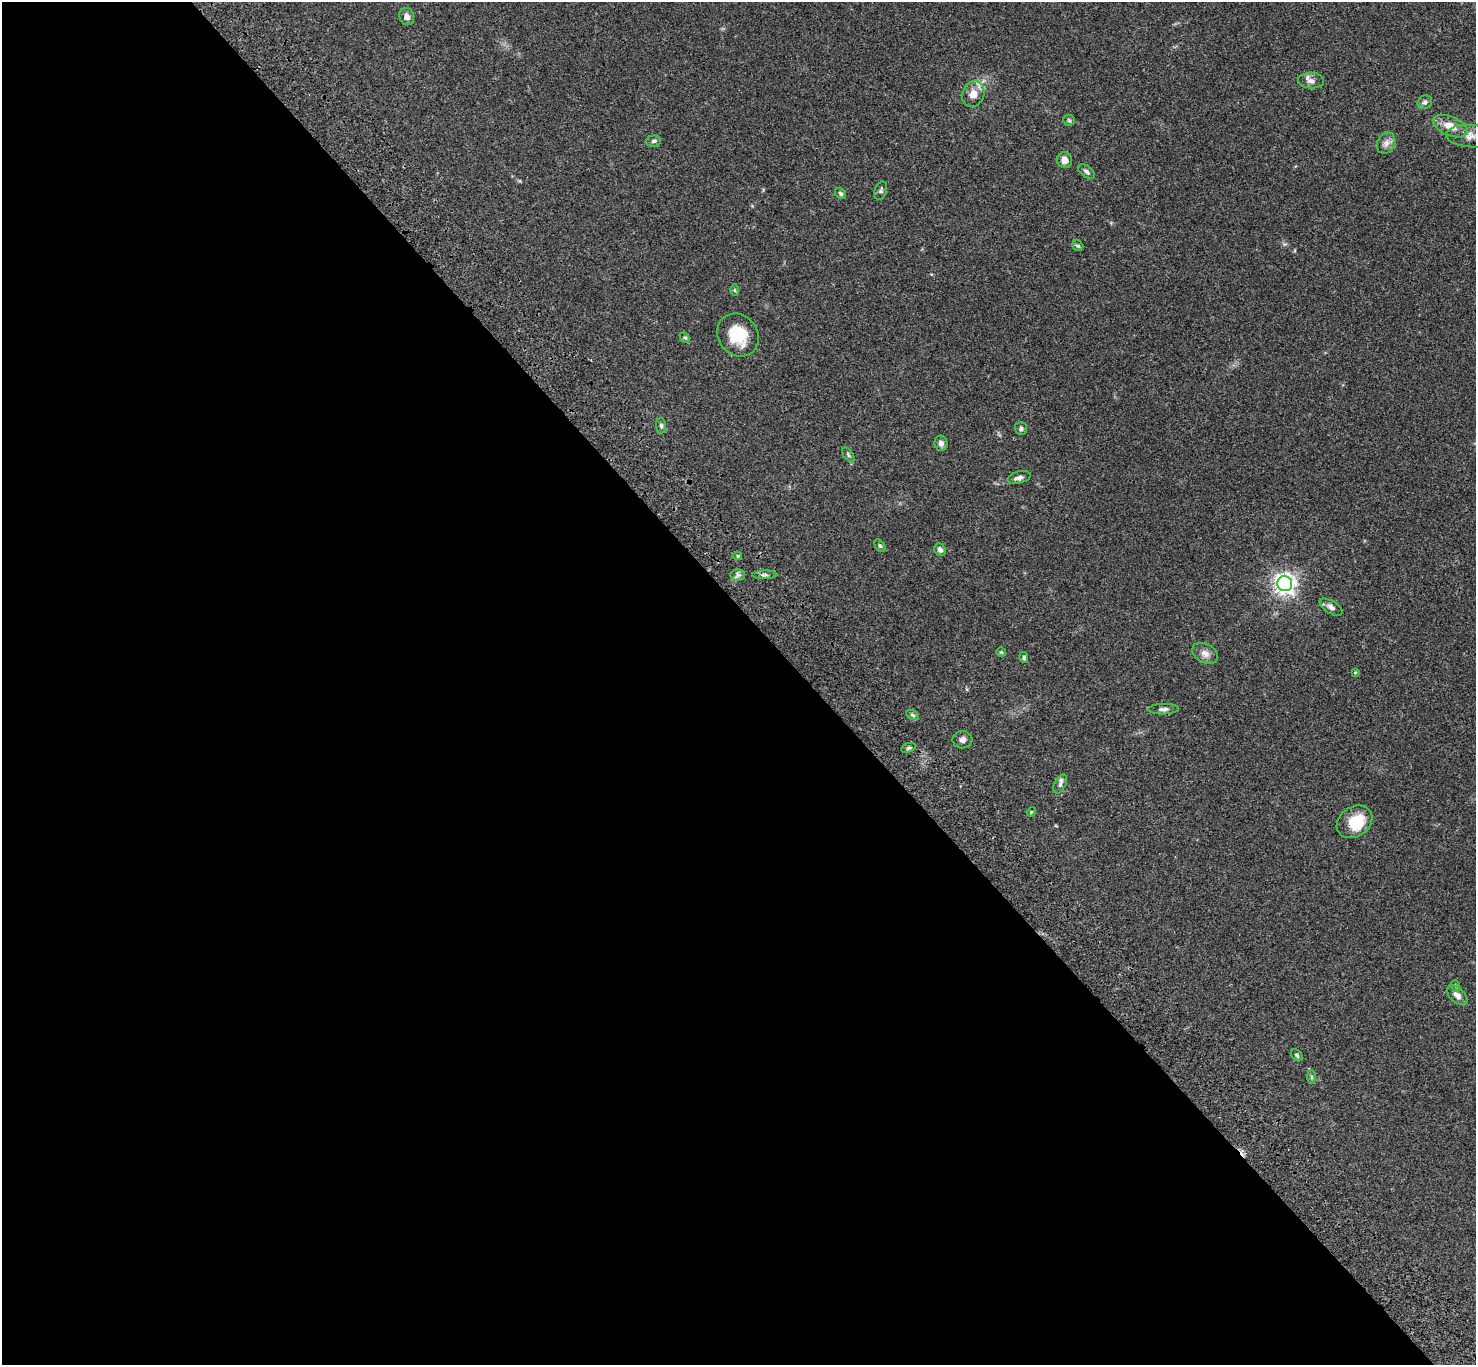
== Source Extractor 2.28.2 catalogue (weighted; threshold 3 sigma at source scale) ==
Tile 9 of 4 x 4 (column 1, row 3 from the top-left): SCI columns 103-1576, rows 1753-3115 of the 6117 x 6091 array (HDU 1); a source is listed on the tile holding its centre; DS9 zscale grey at full resolution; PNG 1478 x 1367 px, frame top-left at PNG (2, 2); each listed source drawn as its Kron ellipse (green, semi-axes under 4 px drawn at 4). Shown black and unused: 55% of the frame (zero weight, under 3 of 4 exposures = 6% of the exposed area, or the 3 px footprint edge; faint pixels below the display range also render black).
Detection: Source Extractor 2.28.2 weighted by HDU 2 'WHT'; one run over the whole footprint, this tile lists its part. Background 0.0469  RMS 0.0052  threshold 0.0234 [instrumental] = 3 sigma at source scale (4.5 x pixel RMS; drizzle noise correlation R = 1.50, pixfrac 1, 0.05/0.05 arcsec/px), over >= 5 px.
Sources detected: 47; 1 cosmic-ray / hot-pixel residue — neither listed nor drawn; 2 inside a brighter listed object's ellipse — not listed separately; the other 44 listed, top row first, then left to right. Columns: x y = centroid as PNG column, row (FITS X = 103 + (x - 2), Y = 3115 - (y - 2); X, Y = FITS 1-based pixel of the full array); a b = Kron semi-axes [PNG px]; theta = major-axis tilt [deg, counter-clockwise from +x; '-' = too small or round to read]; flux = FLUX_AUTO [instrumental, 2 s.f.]
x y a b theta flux
407 17 9 7 -69 2.6
1311 81 13 8 -1 2.4
973 94 13 10 69 5.1
1425 102 7 6 - 1.5
1069 120 6 5 - 0.79
1450 126 18 9 -23 7.2
1471 136 25 11 -4 5.4
654 141 7 6 - 1.2
1386 143 11 9 63 2.9
1065 160 8 7 - 3
1086 172 9 5 -37 1.4
881 191 9 6 70 1.1
841 193 6 5 - 0.85
1078 246 6 5 - 0.95
735 290 5 3 - 0.52
738 335 23 19 -51 16
685 337 6 4 -46 0.79
661 426 7 5 -88 1.1
1021 429 6 6 - 1.1
941 443 7 6 - 2.1
848 455 8 4 -54 0.93
1019 477 12 6 14 2.1
880 546 7 4 -52 0.82
940 550 6 5 - 1.9
738 556 4 4 - 0.55
738 575 7 5 -1 1.4
765 575 13 3 1 1.1
1285 584 8 7 - 300
1331 607 13 6 -31 2
1001 652 5 5 - 0.56
1205 653 14 9 -28 3.2
1024 658 5 4 - 0.71
1355 672 4 3 - 0.59
1163 709 15 5 2 1.8
913 715 7 4 -28 0.91
962 740 10 9 - 2.2
908 748 7 4 18 0.91
1060 784 10 5 62 1.6
1031 812 5 4 - 0.44
1354 822 19 14 36 13
1456 986 6 3 -71 0.54
1457 995 12 7 -42 2.7
1297 1055 7 5 -48 0.89
1311 1077 7 4 -89 0.82
Isophote crosses this tile's border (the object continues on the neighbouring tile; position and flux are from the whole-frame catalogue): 1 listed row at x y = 1471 136